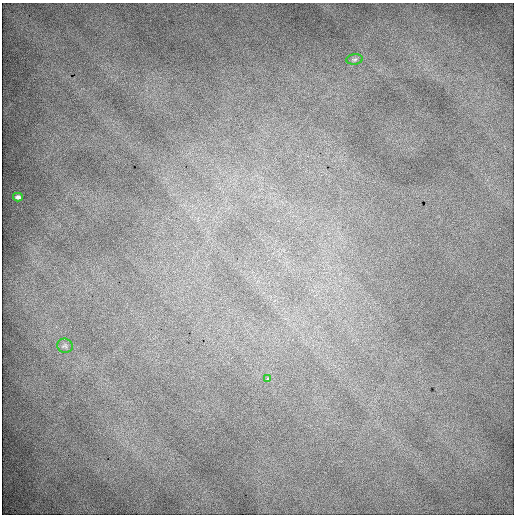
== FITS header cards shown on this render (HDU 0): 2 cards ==
NAXIS1  =                  512 / Axis length
NAXIS2  =                  512 / Axis length

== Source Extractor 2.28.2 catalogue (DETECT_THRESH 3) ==
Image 512 x 512 px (HDU 0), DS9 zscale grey, 1 PNG px = 1 image px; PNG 516 x 516 px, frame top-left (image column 1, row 512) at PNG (2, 3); each listed source drawn as its Kron ellipse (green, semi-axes under 4 px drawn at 4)
Background 2150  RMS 11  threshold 32.5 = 3 sigma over >= 5 px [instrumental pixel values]
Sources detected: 4; all 4 listed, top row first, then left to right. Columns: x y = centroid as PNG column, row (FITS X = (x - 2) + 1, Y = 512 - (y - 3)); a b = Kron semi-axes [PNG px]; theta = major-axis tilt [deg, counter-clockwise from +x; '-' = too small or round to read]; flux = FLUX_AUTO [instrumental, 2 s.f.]
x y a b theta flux
355 59 8 5 7 1600
18 197 5 4 - 1900
65 346 8 7 - 2100
268 378 4 3 - 1200